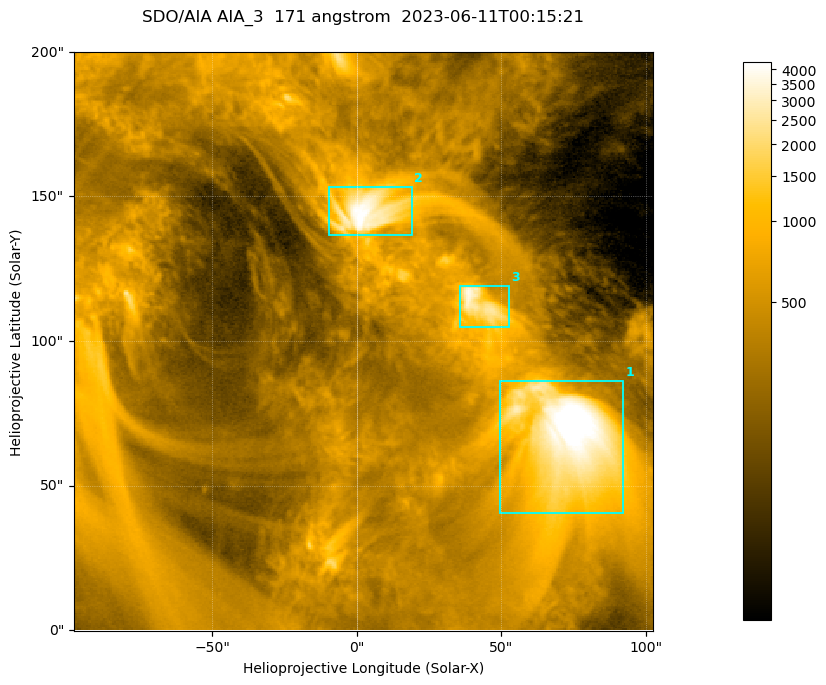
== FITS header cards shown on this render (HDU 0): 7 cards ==
TELESCOP= 'SDO/AIA '           / For AIA: SDO/AIA
INSTRUME= 'AIA_3   '           / For AIA: AIA_ATA1, AIA_ATA2, AIA_ATA3 or AIA_AT
WAVELNTH=                  171 / [angstrom] Wavelength
WAVEUNIT= 'angstrom'           / Wavelength unit: angstrom
DATE-OBS= '2023-06-11T00:15:21.353' / [ISO] Date when observation started; ISO 8
CTYPE1  = 'HPLN-TAN'           / CTYPE1; Typically HPLN
CTYPE2  = 'HPLT-TAN'           / CTYPE2; Typically HPLT

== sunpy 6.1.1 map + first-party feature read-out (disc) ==
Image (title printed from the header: SDO/AIA AIA_3  171 angstrom  2023-06-11T00:15:21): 334 x 334 px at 0.599 arcsec/px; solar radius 945 arcsec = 1577 px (partial field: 1.4% of the solar disc is inside the frame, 100% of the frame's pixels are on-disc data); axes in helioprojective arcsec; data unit not stated in the header (colour bar unlabelled)
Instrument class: DISC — disc imager (sunpy class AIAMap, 171 A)
Bright regions (active regions / flare kernels): reference = the on-disc median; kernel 3 px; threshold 5 sigma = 1094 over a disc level ~360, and >= 1.15x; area >= 111 px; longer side >= 4 px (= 2.4 arcsec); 3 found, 3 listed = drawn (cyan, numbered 1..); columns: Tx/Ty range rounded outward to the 2 arcsec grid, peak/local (2 s.f.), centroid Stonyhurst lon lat
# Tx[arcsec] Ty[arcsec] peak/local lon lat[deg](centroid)
1 48..92 40..86 15 +4 +4
2 -10..20 136..154 12 +0 +9
3 36..54 104..120 10 +3 +7